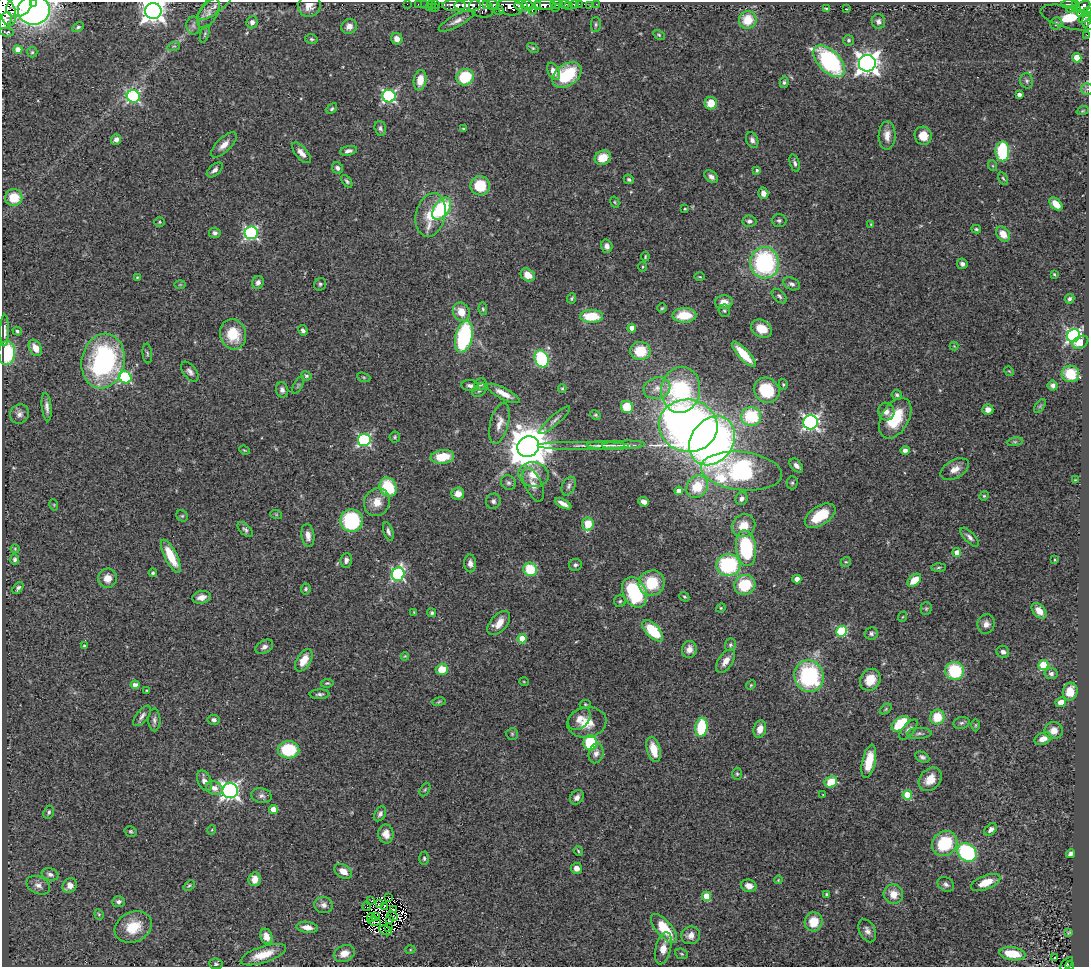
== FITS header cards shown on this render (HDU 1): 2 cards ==
NAXIS1  =                 1087
NAXIS2  =                  965

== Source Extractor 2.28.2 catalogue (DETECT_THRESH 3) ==
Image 1087 x 965 px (HDU 1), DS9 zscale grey, 1 PNG px = 1 image px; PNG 1091 x 969 px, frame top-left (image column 1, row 965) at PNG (2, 2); each listed source drawn as its Kron ellipse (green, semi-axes under 4 px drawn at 4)
Background 0.558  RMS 0.039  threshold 0.118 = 3 sigma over >= 5 px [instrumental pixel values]
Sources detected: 392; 3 with non-positive FLUX_AUTO (blend fragments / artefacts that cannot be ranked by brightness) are neither listed nor drawn; the other 389 listed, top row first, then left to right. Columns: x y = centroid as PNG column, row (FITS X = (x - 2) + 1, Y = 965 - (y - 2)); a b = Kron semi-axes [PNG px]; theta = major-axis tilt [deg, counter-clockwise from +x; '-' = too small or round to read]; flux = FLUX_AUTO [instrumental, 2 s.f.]
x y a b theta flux
34 2 3 2 - 71
407 4 2 2 - 5
418 4 3 2 - 2.3
425 4 2 2 - 5.6
431 4 3 2 - 3.7
435 4 3 2 - 3.8
556 4 6 3 -8 57
565 4 5 3 - 39
574 4 4 3 - 26
579 4 3 2 - 1.8
596 4 3 2 - 3
1069 4 8 3 -2 74
309 5 12 11 - 29
454 5 12 5 0 480
468 5 13 6 2 450
486 5 4 3 - 72
493 5 6 5 - 210
521 5 7 5 -8 760
528 5 6 4 -54 380
537 5 4 3 - 170
545 5 10 5 0 350
1076 5 3 3 - 46
19 6 13 10 30 2300
214 6 21 7 37 18
569 6 3 2 - 4.1
590 6 3 2 - 3.7
509 7 13 8 -10 360
1083 7 8 5 31 190
429 8 3 3 - 19
435 8 3 2 - 7.1
481 8 12 9 -19 290
555 8 3 2 - 11
1077 8 3 3 - 42
826 9 3 3 - 4.9
846 9 3 2 - 2
1070 9 3 2 - 3.1
34 10 16 15 - 1000
499 10 4 3 - 55
532 10 4 2 - 95
7 11 15 8 -72 2200
153 11 8 8 - 2300
1087 12 5 3 - 190
208 13 17 9 63 20
1080 14 4 2 - 53
1085 17 7 3 43 170
1069 18 29 11 -14 96
6 20 9 5 67 840
748 20 9 8 - 66
1086 20 7 3 80 120
456 21 20 6 28 17
878 21 7 6 - 8.5
252 22 6 5 - 12
1056 23 6 5 - 6.6
596 24 7 5 -89 4.6
193 25 9 7 -88 9.9
349 26 8 7 - 17
78 27 6 4 29 4.8
7 32 7 3 -5 2.1
205 34 9 4 71 4.9
659 35 6 4 -30 3.7
1087 35 3 2 - 5.2
311 39 6 5 - 4.9
397 39 6 5 - 17
848 40 5 5 - 5.1
174 46 6 4 17 3.9
533 48 6 4 -36 3.7
18 50 4 4 - 25
32 52 5 5 - 3.8
1077 58 5 4 - 67
829 61 19 10 -45 390
867 63 8 8 - 2300
553 71 9 5 -64 21
567 75 16 10 35 150
465 77 9 8 - 110
420 80 10 6 80 38
1027 81 8 6 -78 6.7
784 82 6 4 79 5.6
1087 89 6 5 - 5.4
1019 94 4 3 - 13
133 96 6 6 - 430
389 96 6 6 - 500
711 103 6 6 - 43
332 109 6 4 45 4
1083 111 6 4 19 3.1
380 128 7 5 -73 6.8
463 129 4 3 - 3.3
887 135 14 8 88 25
923 136 9 8 - 37
116 139 5 5 - 12
752 140 8 5 -66 10
224 145 16 7 44 23
348 151 8 5 11 10
1002 151 10 7 -90 200
301 153 13 6 -50 17
603 158 8 7 - 45
795 163 9 4 -73 6.9
993 166 5 3 - 2.4
337 168 6 5 - 9.1
215 170 9 5 41 12
757 170 4 3 - 5
711 177 8 5 -39 10
1003 178 7 4 -61 4.1
629 179 5 4 - 5.1
347 181 7 4 -51 5.4
480 186 10 9 - 94
763 193 6 5 - 18
14 197 8 8 - 61
615 202 6 4 -61 3.2
1056 204 8 5 -44 31
442 209 12 7 54 260
685 209 3 3 - 2.4
431 215 22 14 76 73
779 220 7 6 - 6.5
749 221 7 5 -6 9.6
159 222 5 4 - 3.1
871 224 3 3 - 2.5
976 229 5 4 - 4.2
215 233 6 5 - 8.2
251 233 6 6 - 520
1003 234 8 6 -51 31
607 246 6 5 - 12
645 257 4 3 - 3.1
765 263 15 14 - 380
962 264 5 5 - 9.5
643 267 4 2 - 2.6
1054 274 3 3 - 2.8
528 275 7 6 - 31
137 277 4 4 - 2.5
700 277 5 3 - 2.3
258 282 7 5 63 12
320 284 6 5 - 5.1
792 284 9 6 -24 9
180 285 6 4 0 2.7
779 296 9 5 -42 7.5
571 298 5 4 - 3.5
1070 299 5 4 - 5.7
724 302 9 7 3 25
662 308 5 4 - 3.5
483 309 6 4 -80 4
724 311 6 5 - 4.7
461 312 9 8 - 38
684 315 12 7 1 70
591 316 11 6 0 96
632 328 4 4 - 27
761 329 11 8 -30 47
5 330 16 4 89 11
303 330 5 4 - 6.5
17 331 4 4 - 5.3
233 334 15 13 -75 79
1073 336 7 6 - 700
464 337 16 8 76 270
1080 342 8 6 28 26
954 346 4 4 - 2.6
35 348 9 6 -61 26
640 351 10 9 - 80
7 353 12 8 88 180
147 354 10 5 -85 5.7
744 354 16 5 -47 61
542 359 9 7 -70 200
103 361 27 21 78 490
1009 371 5 4 - 2.4
190 372 11 6 -52 11
1070 374 9 8 - 67
306 376 5 4 - 5.1
125 377 7 5 -37 310
364 377 7 4 -19 3.5
480 384 6 5 - 6.4
783 384 5 4 - 4
298 385 9 3 61 4.2
470 385 9 5 -5 11
1053 385 5 5 - 9.2
562 388 4 3 - 3.3
657 388 14 10 18 28
282 390 8 6 -77 11
479 390 8 5 40 6.8
681 390 23 19 81 360
767 390 13 12 - 130
503 393 18 5 -27 29
897 395 5 5 - 5.1
1040 406 8 4 54 4.2
47 407 14 5 -85 13
627 407 6 6 - 75
988 410 5 5 - 17
886 412 9 8 - 17
19 414 10 9 - 13
595 415 6 4 -26 3.5
751 417 10 9 - 150
895 418 22 13 60 110
555 420 20 5 42 12
810 422 7 7 - 830
499 423 21 9 76 27
688 426 29 26 -7 1800
395 437 5 5 - 3.9
364 440 6 6 - 390
712 441 26 21 54 1300
1015 442 8 4 8 4.2
583 445 46 4 0 22
606 445 19 4 0 9.3
624 445 21 4 2 13
528 447 11 10 - 9200
244 450 5 3 - 2.6
905 450 4 4 - 10
442 457 12 7 6 77
796 465 8 5 -47 12
955 469 15 9 29 26
741 471 41 19 -6 510
533 474 15 12 -12 49
1075 480 3 3 - 1.8
508 483 8 7 - 7.7
792 483 6 5 - 5.1
533 485 18 8 -66 21
569 486 10 6 67 8.6
388 487 10 8 -63 120
697 487 12 10 49 79
679 491 4 4 - 24
458 494 6 6 - 27
984 496 5 4 - 3.3
742 499 6 6 - 11
493 501 8 7 - 9.8
377 502 14 12 62 38
644 502 5 4 - 13
563 504 9 4 -28 18
54 505 6 3 -73 2.4
276 514 6 4 -19 3.1
182 516 6 5 - 4
820 516 17 9 32 86
351 521 11 11 - 230
588 524 6 6 - 55
744 526 12 11 - 48
245 530 9 5 -45 7.4
388 531 10 4 -73 8.3
308 536 11 6 -82 18
969 537 12 5 -47 9.6
746 548 18 10 -84 230
15 549 4 4 - 2.8
957 553 4 4 - 32
171 556 18 6 -63 68
15 559 5 4 - 6.3
346 560 7 5 81 9.3
1055 560 3 2 - 2.7
846 562 5 4 - 3.5
470 563 9 6 -88 12
575 565 6 6 - 6.8
728 565 12 11 - 270
939 568 7 3 2 3.7
530 569 7 6 - 94
153 573 4 4 - 4.5
398 574 7 6 - 460
108 578 9 9 - 28
797 579 4 4 - 30
914 580 8 5 43 43
651 583 13 12 - 97
745 585 11 10 - 110
18 588 7 4 53 6.2
306 589 5 5 - 5
634 592 16 11 -64 210
201 597 9 6 10 17
684 597 5 4 - 3.5
620 601 6 6 - 4.9
721 608 5 4 - 3.1
926 609 6 5 - 4.2
1039 611 9 6 -50 23
414 612 3 3 - 2.4
432 613 5 4 - 4.8
902 617 5 3 - 2.3
499 623 14 8 48 32
986 624 10 8 71 16
653 631 13 6 -45 120
841 631 5 5 - 250
871 634 6 6 - 7.3
522 639 4 4 - 67
730 645 6 5 - 5.6
84 646 4 3 - 3.6
264 647 9 6 28 9.9
689 649 8 7 - 21
1003 652 6 6 - 8.4
405 656 4 3 - 2.2
304 660 12 7 59 41
726 661 13 7 56 25
1043 665 5 5 - 160
442 669 6 5 - 54
955 671 9 9 - 140
1051 673 6 5 - 8.1
809 676 16 14 -76 300
870 680 11 9 57 53
524 682 5 3 - 2.1
327 683 6 4 8 3.6
135 685 4 4 - 14
751 685 5 4 - 3.3
147 691 3 3 - 3.6
1070 692 9 7 77 45
320 694 10 5 2 7.1
439 702 7 3 10 3.2
1061 702 5 4 - 20
585 704 6 4 -2 3.7
886 709 7 4 37 3.4
142 716 12 5 51 10
937 717 7 7 - 69
579 719 13 9 45 21
154 720 11 6 -89 9.3
214 720 6 5 - 8.3
587 723 20 15 10 53
961 723 8 6 15 7.1
900 724 10 6 39 120
976 725 6 4 89 3.3
701 727 9 6 82 140
760 729 9 6 75 27
908 730 12 5 50 12
1054 731 9 8 - 23
919 733 12 5 3 9.6
512 734 6 6 - 4.5
1043 739 9 6 24 21
590 743 7 6 - 150
654 749 13 6 -75 52
288 750 11 8 -2 130
596 753 10 7 75 15
922 757 8 5 -25 7.6
869 761 17 6 78 57
737 774 6 5 - 4.1
930 779 13 10 48 40
205 781 11 6 -64 17
831 782 6 5 - 57
214 788 9 6 -22 18
425 790 7 4 62 4.1
230 791 8 7 - 1100
823 795 4 3 - 1.7
907 795 5 4 - 110
262 796 10 7 -11 11
577 797 8 6 53 13
274 810 4 4 - 42
49 812 6 5 - 5.7
380 814 8 5 60 8.4
991 829 7 5 45 9.7
212 830 5 3 - 2.1
131 831 6 5 - 4.2
386 834 9 7 -82 22
945 843 13 12 - 140
578 851 5 4 - 3
967 852 10 8 -40 300
1070 854 5 4 - 9.1
424 858 7 4 -90 4.6
576 868 5 5 - 19
343 871 9 6 -32 26
50 874 8 6 -16 9.8
255 879 7 6 - 24
778 880 4 3 - 2.1
986 882 15 7 21 46
946 884 9 6 -32 8.7
38 885 12 8 -25 15
70 885 8 6 49 20
189 885 6 4 39 3.8
749 886 8 6 -16 21
893 894 10 9 - 36
827 895 4 4 - 4.6
707 896 4 4 - 66
388 897 3 2 - 1.3
371 901 2 2 - 4.3
119 902 6 5 - 8.8
380 903 4 2 - 0.86
324 905 9 8 - 14
367 906 5 2 - 1.9
384 906 4 2 - 2.9
393 910 4 3 - 2.8
99 914 5 4 - 3.1
375 916 4 2 - 4.9
393 916 6 2 -26 0.3
371 918 4 2 - 2.1
389 920 3 3 - 2.5
374 921 6 4 -7 1.6
814 922 9 9 - 55
133 927 19 15 24 73
307 927 11 5 -6 23
388 927 3 3 - 3.4
664 928 18 8 -50 97
386 930 7 2 -25 2.6
867 931 12 8 -63 15
1069 933 4 3 - 3.3
691 935 9 8 - 19
266 936 8 6 -69 27
663 948 16 7 75 32
410 950 5 3 - 2.6
344 953 11 8 24 24
681 954 7 5 -22 4.2
1012 954 13 6 -8 74
263 955 24 8 18 55
1055 958 3 2 - 3.7
216 964 7 5 -7 5.4
1067 964 8 3 47 31
1069 965 4 3 - 31
At the frame edge (FLAGS 8, measured only in part): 8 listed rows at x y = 34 2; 309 5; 19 6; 153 11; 1087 12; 1087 35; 1087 89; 1069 965
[3 non-positive-flux detections neither listed nor drawn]